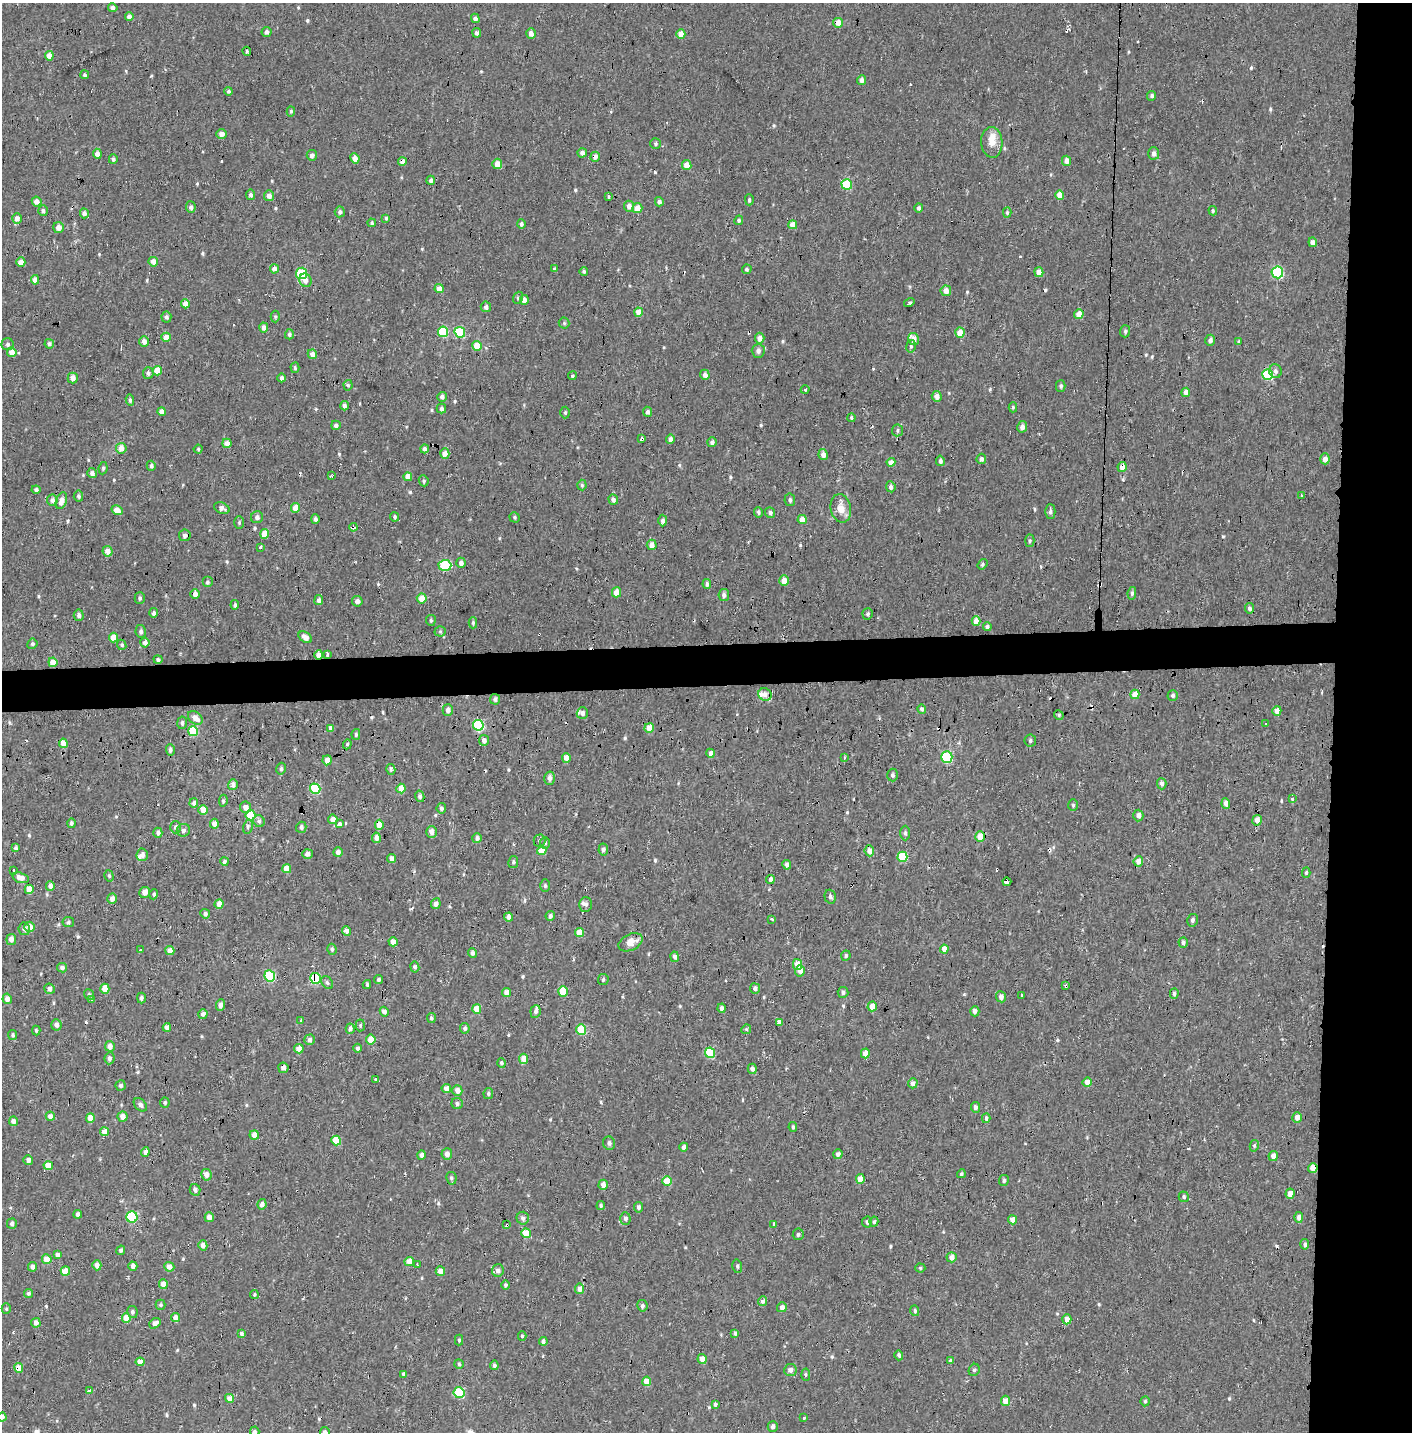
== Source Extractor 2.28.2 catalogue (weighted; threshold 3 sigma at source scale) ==
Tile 6 of 3 x 3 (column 3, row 2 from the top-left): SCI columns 2836-4245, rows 1594-3023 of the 4245 x 4554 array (HDU 1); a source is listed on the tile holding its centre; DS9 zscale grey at full resolution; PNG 1414 x 1434 px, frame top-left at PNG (2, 3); each listed source drawn as its Kron ellipse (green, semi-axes under 4 px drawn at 4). Shown black and unused: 9% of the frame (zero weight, under 2 of 3 exposures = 3% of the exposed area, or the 3 px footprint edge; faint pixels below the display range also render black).
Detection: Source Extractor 2.28.2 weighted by HDU 2 'WHT'; one run over the whole footprint, this tile lists its part. Background 0.00104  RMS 0.0035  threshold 0.0158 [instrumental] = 3 sigma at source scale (4.5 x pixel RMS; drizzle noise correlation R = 1.50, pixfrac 1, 0.0396/0.0396 arcsec/px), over >= 5 px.
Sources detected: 630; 34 cosmic-ray / hot-pixel residue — neither listed nor drawn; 7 inside a brighter listed object's ellipse — not listed separately; of the other 589, all 500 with FLUX_AUTO >= 0.513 (the completeness limit of this list) listed and drawn (89 fainter detections not listed), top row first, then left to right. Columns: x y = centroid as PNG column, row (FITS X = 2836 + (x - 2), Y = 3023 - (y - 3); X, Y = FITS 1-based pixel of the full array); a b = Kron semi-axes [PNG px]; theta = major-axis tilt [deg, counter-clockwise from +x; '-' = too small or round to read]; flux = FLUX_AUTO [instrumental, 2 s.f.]
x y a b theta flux
113 8 5 4 - 1.5
129 17 4 4 - 1.6
475 18 4 4 - 1.3
838 23 5 4 - 3.5
267 32 5 5 - 1.4
477 33 5 4 - 1.2
531 33 5 4 - 2.1
681 34 4 4 - 4.5
247 51 4 4 - 0.53
49 56 4 4 - 3.4
85 75 4 4 - 0.53
862 80 5 4 - 1.4
229 91 4 4 - 0.67
1152 96 5 4 - 0.89
291 111 5 4 - 0.55
222 134 5 4 - 2
992 142 15 10 -86 4.2
655 144 5 5 - 0.63
582 153 4 4 - 1.5
1154 153 6 5 - 1.6
97 154 5 4 - 2.2
312 155 5 5 - 1.4
595 157 5 4 - 1.8
355 158 5 4 - 3.3
113 159 5 4 - 0.76
1066 161 5 4 - 2.1
402 162 4 4 - 2.5
497 164 5 5 - 3.4
687 165 5 4 - 4.1
431 180 4 4 - 1.2
847 184 5 5 - 17
250 195 5 5 - 0.94
1060 195 5 4 - 4.4
269 196 5 5 - 2.3
608 197 3 3 - 4.4
749 200 5 4 - 0.67
37 202 5 4 - 2.2
659 202 5 4 - 1.1
629 206 5 5 - 2.1
191 207 5 5 - 1.1
637 208 5 5 - 4.2
919 208 4 4 - 0.86
43 211 5 5 - 0.89
1213 211 4 4 - 0.6
340 212 5 5 - 1
84 213 5 4 - 1.3
1007 213 5 4 - 0.57
17 218 5 4 - 1.9
386 218 4 3 - 0.6
739 220 5 4 - 0.6
372 223 4 4 - 0.65
521 224 5 4 - 0.87
793 225 4 4 - 3.9
58 227 5 5 - 2.2
1313 242 5 4 - 1.7
21 262 5 4 - 3.2
153 262 5 4 - 2.6
274 269 4 4 - 2
554 269 4 3 - 0.54
747 269 5 4 - 0.59
584 271 4 4 - 0.76
1039 272 5 4 - 2.5
1277 272 6 5 - 36
301 273 6 5 - 18
35 280 5 4 - 3.1
305 280 7 6 - 2.4
439 289 4 4 - 4
946 291 5 5 - 2.7
518 298 6 5 - 0.63
524 300 5 4 - 2.2
909 303 5 3 - 1.4
185 304 4 4 - 3.5
486 307 5 5 - 1.3
639 312 4 4 - 4
1079 314 5 4 - 3.6
166 317 5 5 - 0.94
275 317 6 4 -88 0.58
564 323 5 5 - 0.54
264 327 5 4 - 1.9
1125 331 6 5 - 0.76
443 332 5 5 - 20
460 332 5 5 - 18
960 333 5 4 - 5.2
289 334 5 4 - 0.73
166 337 4 4 - 4.1
760 338 5 4 - 2.7
913 339 6 5 - 2.6
1210 340 5 5 - 1.3
144 341 5 5 - 2
1239 342 4 4 - 0.55
7 344 6 6 - 1
49 344 5 4 - 0.98
477 346 5 4 - 7.6
911 346 6 5 - 0.64
758 351 7 6 - 1.3
12 352 5 4 - 3.7
312 354 5 4 - 2
295 368 5 4 - 0.53
157 371 5 4 - 5.3
1275 371 7 6 - 1.2
148 373 6 5 - 1.2
705 375 5 4 - 1.9
1268 375 5 5 - 20
572 376 4 4 - 0.57
73 378 5 5 - 2.4
282 378 4 4 - 1.1
348 385 5 4 - 0.57
1061 386 5 5 - 0.77
805 390 4 3 - 1
1186 392 4 4 - 2.3
937 396 5 5 - 2.2
442 397 5 4 - 1.3
130 400 6 4 -83 0.79
344 406 5 4 - 1.3
1013 407 5 4 - 0.53
441 409 5 4 - 0.92
162 411 4 4 - 2.5
565 412 6 4 89 0.65
648 412 5 4 - 1.3
851 418 4 4 - 0.53
336 425 5 4 - 1
1022 427 6 5 - 1.9
897 430 6 5 - 0.7
642 439 4 3 - 3.6
670 439 5 4 - 1.3
712 442 5 4 - 1.2
227 443 5 4 - 2.7
121 448 5 5 - 3.1
198 449 4 4 - 0.52
425 449 4 4 - 1.7
445 454 5 4 - 3
823 455 5 4 - 2.1
981 459 5 5 - 1.3
1325 459 5 4 - 2.8
940 461 5 4 - 0.96
891 462 4 4 - 3.2
151 466 5 4 - 0.97
1122 467 5 4 - 2.7
103 468 6 4 81 0.66
92 473 5 5 - 1.4
332 476 4 3 - 0.84
408 477 4 4 - 3.5
424 481 5 4 - 0.65
582 485 5 4 - 0.62
891 487 5 4 - 1.4
36 490 4 4 - 0.98
1301 495 3 3 - 2.8
78 496 5 5 - 0.8
613 499 5 4 - 1.6
52 500 5 5 - 1.8
790 500 6 5 - 0.86
61 501 8 5 70 3.2
222 508 8 5 -23 1.8
295 508 5 4 - 4.4
841 508 14 10 -76 3.8
117 510 6 4 -32 3.2
1050 511 7 5 -90 1.2
758 512 5 4 - 0.72
770 513 6 5 - 1.1
257 517 6 6 - 1.3
395 517 4 4 - 0.62
514 517 5 5 - 0.61
315 519 5 4 - 0.85
802 519 4 4 - 4.1
663 520 6 4 89 1.1
239 523 6 4 90 0.59
353 527 4 3 - 6.2
265 534 5 4 - 6
185 535 6 5 - 1.4
1030 541 6 4 87 0.53
652 545 5 5 - 2.8
260 547 3 3 - 3.3
108 551 5 5 - 2.7
461 563 5 5 - 1.6
982 564 6 4 55 0.6
445 565 6 5 - 21
784 581 5 4 - 3.7
207 582 5 5 - 0.77
707 584 5 4 - 1
616 592 5 4 - 3.6
1132 593 6 4 81 0.69
195 594 5 4 - 2
724 595 6 5 - 1.2
140 598 6 5 - 0.74
422 598 5 5 - 4.2
319 600 5 4 - 1.2
357 601 5 5 - 1.5
235 605 5 3 - 0.87
1249 608 5 4 - 1.1
154 613 5 4 - 0.99
868 614 6 5 - 0.79
79 615 5 5 - 1.1
431 620 5 5 - 0.71
976 621 4 4 - 3.3
473 623 5 4 - 0.61
987 626 4 4 - 0.96
141 631 6 5 - 0.93
440 631 5 5 - 0.53
113 637 5 4 - 4.8
305 637 7 5 -33 2.3
145 643 5 4 - 1.7
32 644 5 5 - 0.67
122 645 5 4 - 0.7
327 654 3 3 - 1.8
319 655 5 4 - 2.8
158 660 4 4 - 0.75
53 662 4 4 - 4.7
765 694 7 6 - 2.2
1135 694 4 4 - 4.5
1173 696 5 5 - 0.85
495 699 5 5 - 1.1
922 709 4 4 - 1.2
448 710 6 5 - 1.4
1277 711 5 4 - 2.6
582 713 6 6 - 1.3
1059 715 5 4 - 0.53
195 718 8 6 -39 2.7
182 723 6 4 -85 0.81
1266 724 3 3 - 0.57
478 725 5 5 - 27
331 728 4 4 - 1.8
649 728 5 4 - 4.2
193 731 5 5 - 16
356 734 5 4 - 0.58
484 740 5 5 - 1.6
1030 741 6 5 - 0.71
63 743 5 4 - 4.9
347 744 5 4 - 0.55
170 750 6 4 -87 1
710 753 4 4 - 1.9
947 757 6 5 - 27
566 758 5 4 - 2.4
844 758 3 3 - 0.69
327 760 5 4 - 2.2
281 769 6 4 76 0.71
391 769 5 4 - 1.1
892 775 6 5 - 0.86
550 778 6 5 - 1.8
1162 784 6 4 -88 1.4
233 785 5 5 - 1.7
315 789 5 5 - 18
401 789 5 4 - 4
420 796 6 4 -76 0.99
1293 799 3 3 - 1.1
223 801 6 4 82 0.68
194 803 5 4 - 1.1
1226 804 5 4 - 2.2
1073 805 6 5 - 0.64
246 807 6 5 - 2.3
441 808 5 4 - 0.97
203 810 5 4 - 4.5
250 815 5 5 - 13
1138 816 6 5 - 1.7
333 819 5 4 - 2.6
1257 820 5 4 - 2.7
259 821 6 5 - 1
71 823 5 4 - 0.8
214 824 5 4 - 2.5
339 824 4 3 - 5.5
379 825 5 4 - 3.9
176 827 6 5 - 1.2
248 827 7 5 80 0.8
301 827 5 5 - 1.1
183 830 6 6 - 1.4
431 832 6 5 - 2.1
158 833 5 4 - 1.1
905 833 7 5 -89 0.81
980 836 5 5 - 5
376 838 5 4 - 2.1
477 838 5 5 - 1
539 841 6 6 - 0.78
545 843 6 5 - 0.58
16 848 4 3 - 0.75
603 850 6 5 - 1
542 851 5 4 - 5.9
869 851 5 5 - 2.3
338 852 5 4 - 1.6
308 854 5 4 - 1.5
142 855 6 5 - 1.5
902 857 5 5 - 15
391 858 4 4 - 1.9
224 861 4 4 - 0.83
1138 861 5 5 - 2.8
513 862 6 5 - 0.68
787 865 5 4 - 1.5
287 869 4 4 - 4.7
14 871 3 3 - 0.57
1306 872 5 4 - 0.57
109 876 6 4 -73 0.61
21 878 8 5 -17 2.4
770 879 4 4 - 1.1
1007 882 4 4 - 2.5
50 886 5 4 - 2.1
545 886 6 5 - 0.68
29 889 5 4 - 4.9
145 892 5 5 - 2.5
154 894 5 4 - 0.66
830 897 7 5 -75 0.98
112 899 5 4 - 2.1
219 904 5 4 - 2.7
436 904 5 4 - 1.5
586 904 7 6 - 1.1
205 914 5 4 - 0.88
550 916 5 4 - 0.99
509 917 4 4 - 1.8
772 919 4 3 - 1.3
1192 920 6 5 - 0.97
68 922 6 5 - 0.64
30 927 5 5 - 3
24 929 6 5 - 1.4
346 931 4 4 - 2
579 933 4 4 - 4.7
11 939 5 4 - 2.1
393 942 4 4 - 3.6
631 942 13 8 26 3.7
1183 943 5 4 - 1.2
332 949 5 4 - 0.76
944 949 4 4 - 2.8
140 950 3 2 - 0.54
170 950 4 4 - 3
472 953 4 4 - 1.3
846 956 5 5 - 0.68
675 957 5 4 - 1.3
797 964 5 4 - 4.8
415 967 5 4 - 0.88
62 968 5 4 - 1.2
800 971 5 5 - 1.9
270 976 6 5 - 28
315 978 5 5 - 18
603 979 5 5 - 0.7
378 980 4 4 - 0.77
327 983 7 5 -50 0.8
367 985 4 3 - 0.51
1066 986 3 3 - 1.5
755 988 5 5 - 1.3
50 989 5 5 - 1.6
105 989 5 4 - 4.7
563 991 5 4 - 8.1
507 992 4 4 - 2.8
843 992 5 5 - 0.9
1174 994 5 4 - 0.79
89 995 6 4 -50 0.58
1022 996 3 3 - 2.4
1001 997 5 5 - 1.9
141 998 5 4 - 1
7 999 5 4 - 1.8
91 999 4 3 - 1.6
220 1005 6 4 84 1.6
872 1006 5 4 - 4.3
721 1008 4 4 - 1.5
477 1009 5 4 - 5.3
535 1011 6 5 - 0.96
975 1011 5 4 - 1.8
384 1012 5 4 - 2
203 1014 4 4 - 1.6
431 1018 5 4 - 0.67
301 1020 3 3 - 1
779 1022 4 4 - 1.2
56 1025 5 5 - 1.6
360 1025 6 4 87 0.65
167 1027 4 4 - 2.1
465 1028 5 5 - 0.87
350 1029 5 4 - 1.1
746 1029 5 4 - 0.54
36 1030 5 4 - 0.57
581 1030 5 5 - 11
13 1035 5 4 - 0.67
310 1040 5 5 - 1.3
371 1040 5 4 - 5.7
110 1046 5 5 - 2.4
358 1048 4 4 - 0.99
299 1049 5 5 - 3.2
710 1053 5 5 - 16
865 1053 5 4 - 3.7
109 1058 6 5 - 1.2
524 1059 5 4 - 3.4
501 1063 5 4 - 0.72
283 1068 5 5 - 1.5
752 1069 5 4 - 1.5
375 1079 3 3 - 9.4
1087 1082 5 4 - 2.6
913 1083 5 5 - 2
121 1085 5 5 - 0.95
446 1088 4 4 - 2.5
457 1091 5 5 - 2.8
488 1093 5 4 - 0.71
165 1103 5 4 - 0.57
457 1104 6 5 - 0.8
140 1105 8 5 -47 1.2
975 1107 5 4 - 1.1
50 1116 4 4 - 2
122 1117 5 5 - 2.5
90 1118 5 4 - 3.7
986 1118 5 4 - 0.97
1297 1118 5 5 - 2.2
13 1121 4 4 - 1.9
793 1127 5 3 - 0.58
104 1132 4 4 - 3.5
254 1135 5 4 - 3.2
336 1140 5 4 - 7.6
609 1143 6 6 - 0.97
1254 1146 5 4 - 0.57
684 1147 4 4 - 1.4
145 1152 5 4 - 1.8
447 1154 5 5 - 2.1
838 1154 5 4 - 1.4
421 1155 4 4 - 1.3
1273 1156 5 4 - 2
28 1160 5 4 - 1.1
48 1165 5 4 - 4.7
1313 1168 5 4 - 4.8
961 1174 4 4 - 0.55
206 1175 5 5 - 2.6
451 1178 6 5 - 0.78
860 1179 5 4 - 5
667 1181 5 5 - 7.4
1004 1181 5 5 - 0.72
603 1185 5 4 - 2.1
195 1190 6 5 - 1.2
1290 1194 5 4 - 2.2
1184 1197 5 5 - 0.62
262 1204 5 4 - 1.9
601 1205 4 4 - 0.67
639 1207 5 4 - 1.1
78 1214 4 3 - 0.97
132 1217 5 5 - 23
209 1217 5 4 - 2.4
1299 1217 5 4 - 2
523 1218 6 6 - 1.1
625 1218 6 5 - 1.2
1012 1220 4 4 - 4.1
867 1222 5 5 - 0.86
874 1222 5 4 - 0.69
12 1224 5 5 - 1.2
774 1224 4 3 - 2.1
507 1225 4 2 - 0.62
526 1233 5 5 - 5.9
798 1234 6 5 - 0.77
1305 1244 5 4 - 1
203 1245 5 4 - 1.9
121 1250 4 4 - 0.93
57 1255 4 4 - 1.5
952 1257 5 5 - 2.7
47 1259 5 5 - 4.8
409 1261 4 4 - 3.6
417 1264 3 2 - 0.86
97 1265 5 4 - 1.9
133 1266 4 4 - 1.5
737 1266 6 5 - 0.65
33 1267 5 4 - 2.1
169 1267 5 4 - 2.8
920 1268 5 4 - 0.55
498 1270 6 5 - 1.6
65 1271 5 4 - 5.2
440 1271 5 4 - 2.7
163 1284 5 4 - 3.4
505 1285 5 4 - 0.64
580 1289 5 4 - 2.7
28 1293 5 4 - 0.8
254 1294 4 4 - 0.53
762 1301 5 4 - 1.5
161 1305 5 5 - 0.54
642 1306 6 5 - 1
782 1307 5 4 - 1.5
6 1309 5 4 - 0.54
915 1311 5 4 - 0.67
132 1312 6 5 - 0.97
175 1317 4 4 - 2.5
126 1318 5 4 - 5.5
1067 1319 5 4 - 2.9
36 1323 5 5 - 2.1
155 1323 6 4 38 1.9
735 1333 4 3 - 0.91
241 1334 4 3 - 0.9
522 1336 5 4 - 0.53
459 1340 5 4 - 0.66
543 1341 4 4 - 0.98
899 1355 5 4 - 0.84
702 1359 5 4 - 2.9
950 1361 4 4 - 0.7
140 1362 4 4 - 3.3
459 1364 5 4 - 0.57
494 1365 5 4 - 0.86
19 1368 5 4 - 4
790 1370 6 6 - 1.9
974 1370 6 5 - 0.79
404 1374 4 4 - 1.1
806 1375 6 4 -86 0.68
647 1381 4 4 - 4.7
89 1391 4 3 - 2.3
459 1393 5 5 - 19
230 1398 5 4 - 2.8
1006 1401 5 4 - 3.9
1145 1401 5 4 - 0.52
715 1405 4 3 - 11
2 1417 4 4 - 1.5
804 1418 3 3 - 1.3
773 1427 5 5 - 1.4
255 1432 5 4 - 1.2
325 1432 5 4 - 1.3
Overlapping masked pixels (flux is a lower limit): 15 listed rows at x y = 838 23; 595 157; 402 162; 642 439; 1122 467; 353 527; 185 535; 319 655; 379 825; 1007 882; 315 978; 1066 986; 1313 1168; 507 1225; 19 1368
Isophote crosses this tile's border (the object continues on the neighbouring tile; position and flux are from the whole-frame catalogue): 3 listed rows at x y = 2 1417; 255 1432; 325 1432